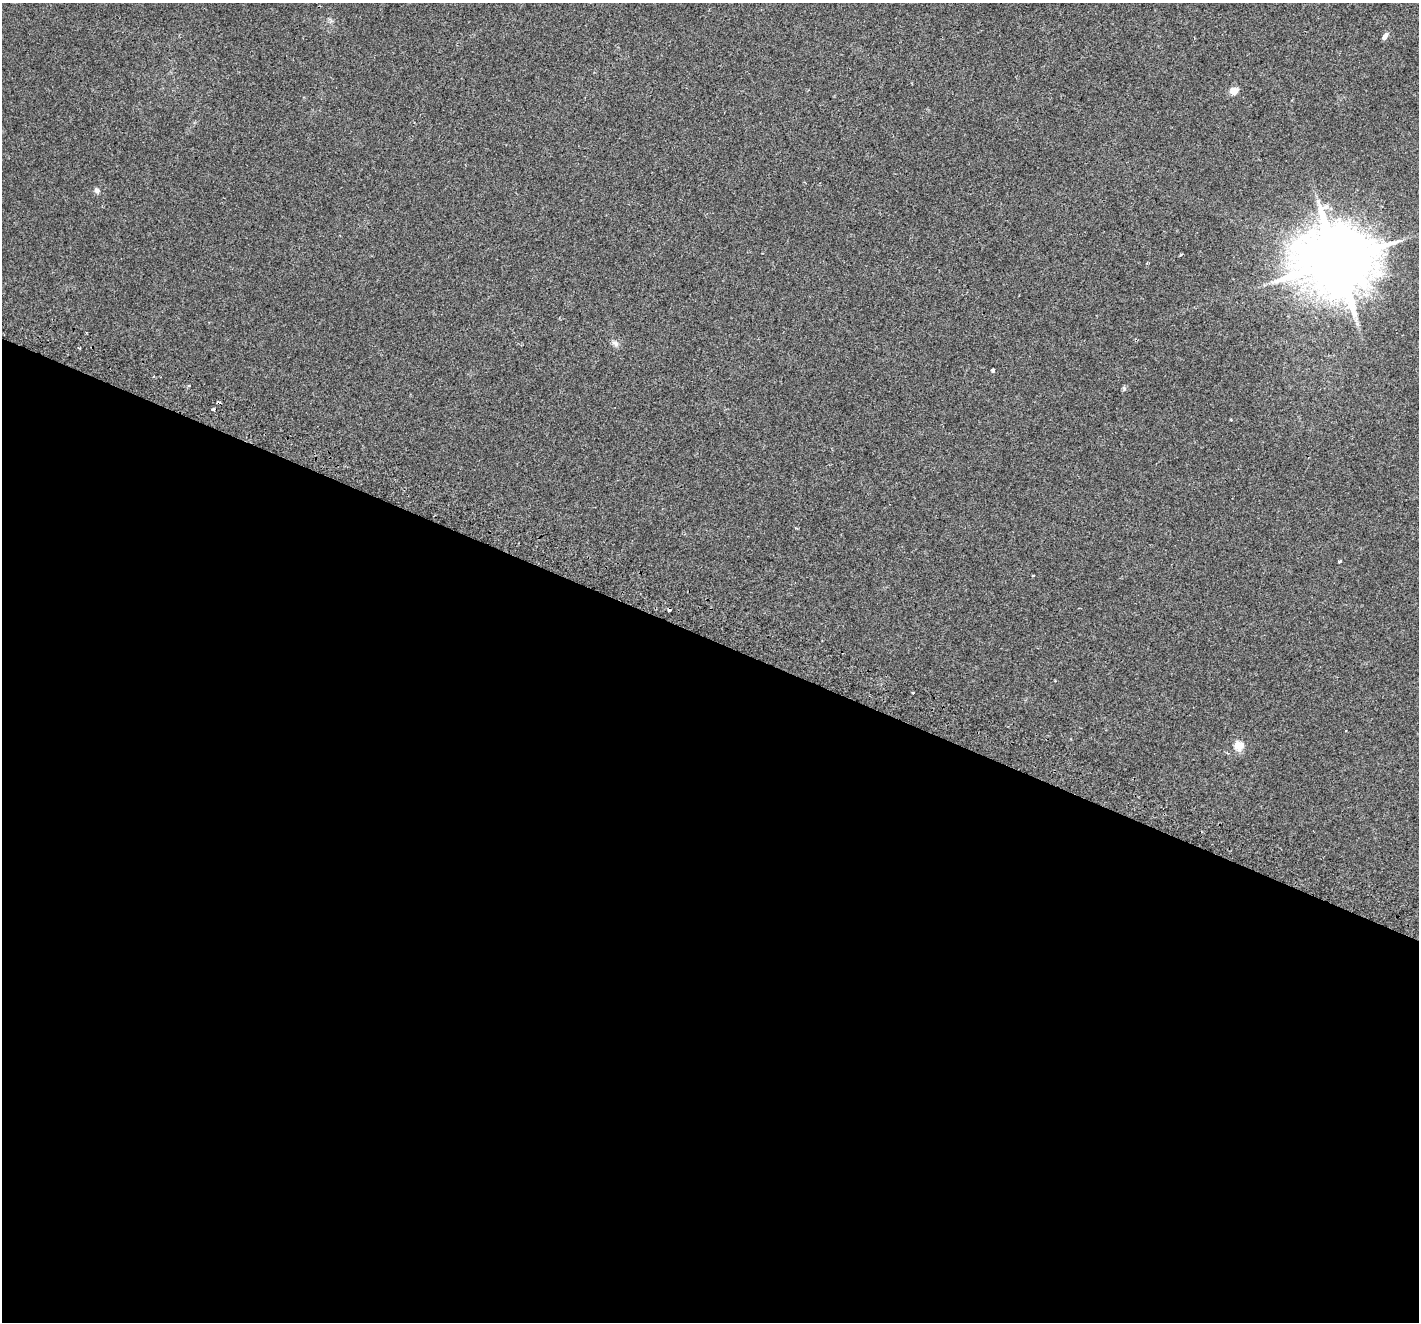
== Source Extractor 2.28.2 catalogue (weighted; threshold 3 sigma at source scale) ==
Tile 14 of 4 x 4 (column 2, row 4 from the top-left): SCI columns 1482-2898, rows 345-1664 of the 5787 x 5904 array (HDU 1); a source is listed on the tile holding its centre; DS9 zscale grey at full resolution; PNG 1421 x 1324 px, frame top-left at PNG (2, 3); no overlay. Shown black and unused: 52% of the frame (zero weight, under 2 of 3 exposures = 4% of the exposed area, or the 3 px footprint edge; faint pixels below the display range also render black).
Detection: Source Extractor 2.28.2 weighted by HDU 2 'WHT'; one run over the whole footprint, this tile lists its part. Background 0.0509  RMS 0.006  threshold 0.0271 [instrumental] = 3 sigma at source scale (4.5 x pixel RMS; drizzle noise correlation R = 1.50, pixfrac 1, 0.0396/0.0396 arcsec/px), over >= 5 px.
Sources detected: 14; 3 cosmic-ray / hot-pixel residue — not listed; the other 11 listed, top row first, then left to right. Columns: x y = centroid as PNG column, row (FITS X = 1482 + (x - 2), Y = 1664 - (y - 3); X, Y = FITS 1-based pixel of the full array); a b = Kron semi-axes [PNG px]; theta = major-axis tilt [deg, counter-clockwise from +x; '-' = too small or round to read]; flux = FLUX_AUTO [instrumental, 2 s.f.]
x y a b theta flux
1385 36 9 5 56 2.1
1234 91 5 5 - 16
97 190 8 6 -50 1.8
1337 261 21 19 16 5000
615 343 10 6 -34 2.1
993 370 4 3 - 3
1124 388 6 5 - 0.93
213 409 3 3 - 2.4
1339 561 3 3 - 1.2
912 693 3 3 - 1.7
1239 745 5 5 - 22